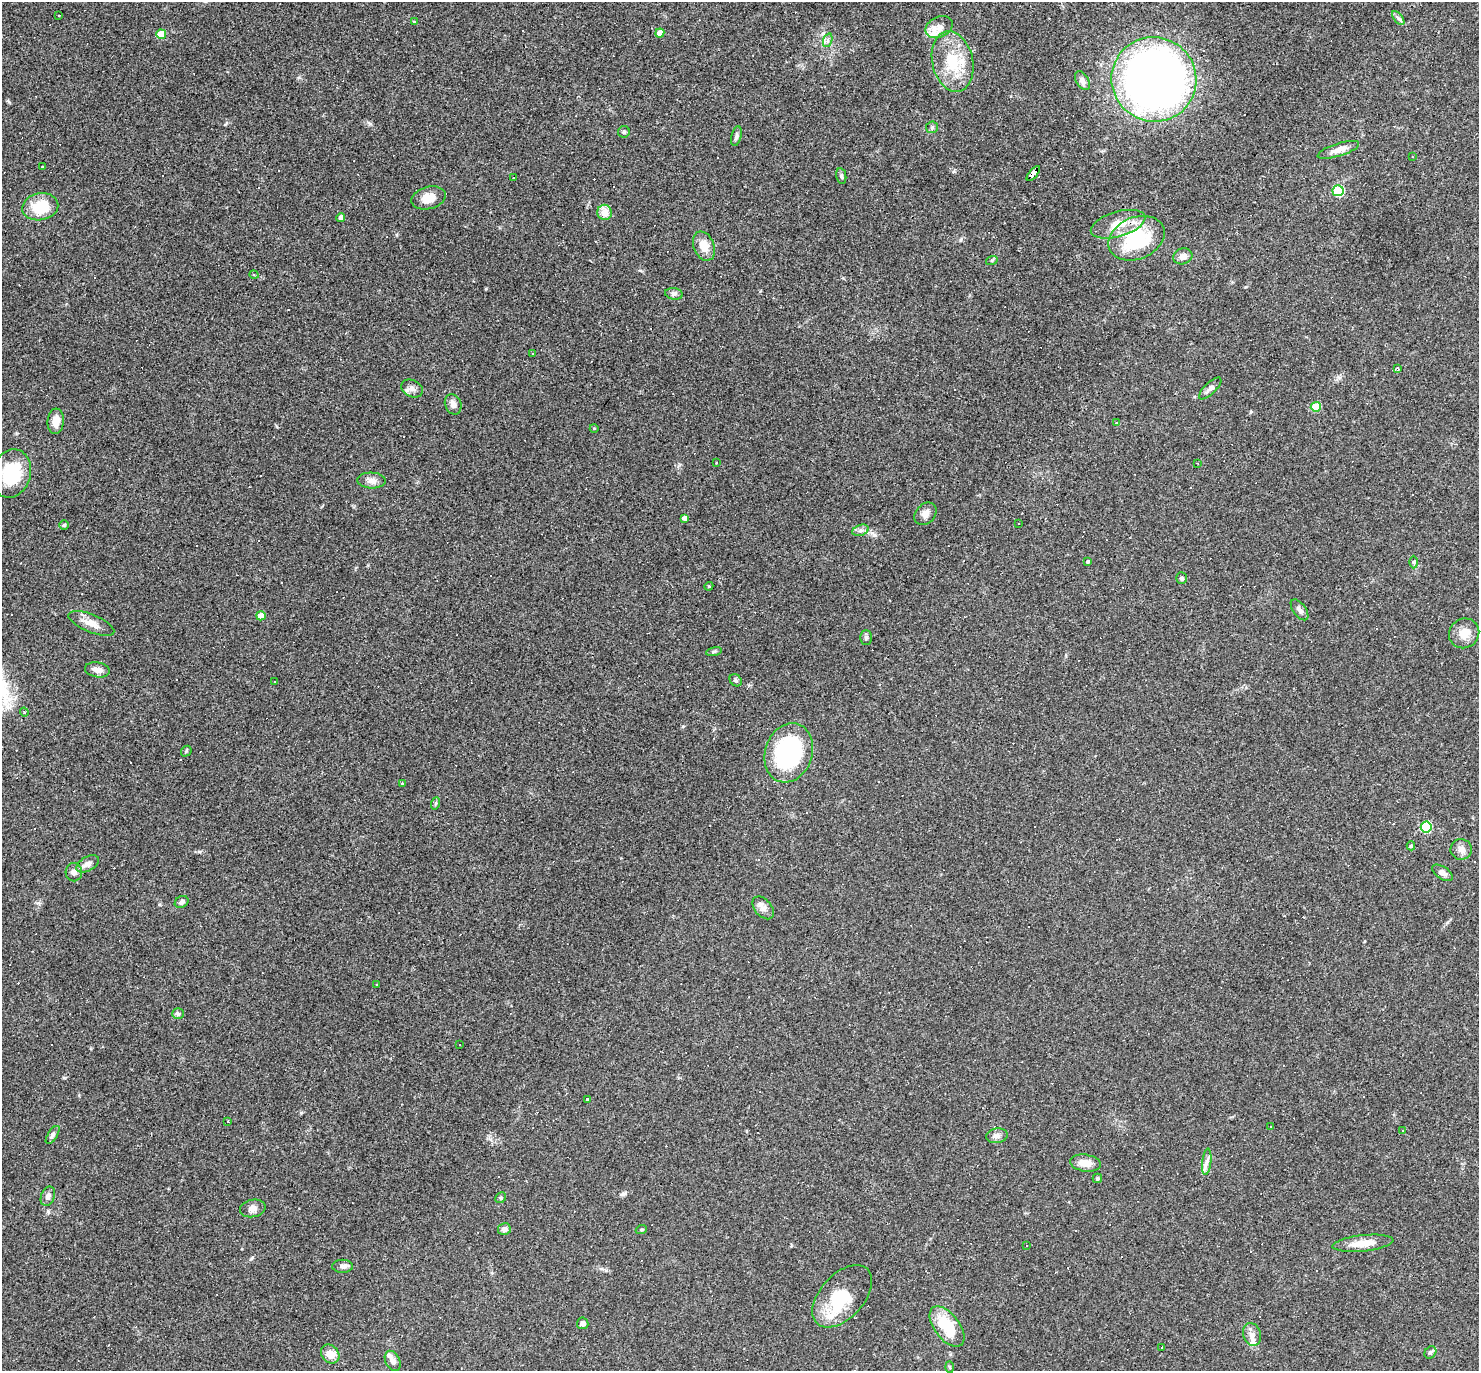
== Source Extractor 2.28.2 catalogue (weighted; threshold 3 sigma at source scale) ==
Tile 10 of 4 x 4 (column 2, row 3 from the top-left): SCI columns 1478-2954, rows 1518-2886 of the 5908 x 5913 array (HDU 1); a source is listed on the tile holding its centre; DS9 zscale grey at full resolution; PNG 1481 x 1373 px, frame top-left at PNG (2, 2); each listed source drawn as its Kron ellipse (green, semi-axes under 4 px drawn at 4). Shown black and unused: <1% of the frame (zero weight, under 3 of 4 exposures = <1% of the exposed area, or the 3 px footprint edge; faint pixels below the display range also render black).
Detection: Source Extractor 2.28.2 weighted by HDU 2 'WHT'; one run over the whole footprint, this tile lists its part. Background 0.0489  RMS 0.0047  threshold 0.0211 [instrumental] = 3 sigma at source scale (4.5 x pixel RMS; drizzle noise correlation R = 1.50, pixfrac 1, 0.05/0.05 arcsec/px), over >= 5 px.
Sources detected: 175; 1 inside a brighter object's white glare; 68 cosmic-ray / hot-pixel residue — neither listed nor drawn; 2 inside a brighter listed object's ellipse — not listed separately; the other 104 listed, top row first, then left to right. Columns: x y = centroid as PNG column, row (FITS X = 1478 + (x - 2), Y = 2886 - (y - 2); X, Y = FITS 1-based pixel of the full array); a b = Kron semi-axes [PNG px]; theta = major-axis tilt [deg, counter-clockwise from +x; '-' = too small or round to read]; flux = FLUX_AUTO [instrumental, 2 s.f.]
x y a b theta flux
59 15 3 2 - 0.31
1398 18 8 4 -52 1.2
415 22 4 3 - 0.93
939 27 14 10 26 4.5
660 33 4 4 - 4.2
161 34 5 5 - 11
828 40 7 4 71 1.2
953 61 31 20 -77 19
1154 79 42 42 - 500
1082 81 10 6 -60 1.8
932 127 6 5 - 0.8
624 132 6 5 - 0.76
736 136 10 5 76 1.2
1338 150 22 6 17 4
1412 157 3 2 - 0.46
43 166 3 3 - 2
1033 173 9 4 49 190
841 176 8 5 -79 0.95
513 178 3 2 - 0.45
1338 191 5 5 - 31
429 198 17 11 15 5.6
40 207 18 13 11 15
605 212 8 7 - 5.5
341 217 4 4 - 1.8
1118 224 28 12 16 9.8
1137 238 29 21 22 35
704 246 15 10 -68 6.3
1183 256 9 8 - 2.7
992 260 6 4 17 0.54
254 275 5 3 - 0.45
674 294 9 5 -9 1.4
533 353 3 2 - 0.52
1398 368 4 3 - 0.61
412 388 11 8 -27 2.3
1210 388 14 5 44 2.2
453 404 10 8 -67 2.8
1316 407 5 5 - 15
56 421 13 8 86 4.3
1116 423 3 3 - 0.91
594 428 4 3 - 0.34
716 463 2 2 - 0.37
1197 463 3 2 - 0.52
11 474 24 19 73 23
371 480 14 8 -2 2.7
925 514 13 9 47 2.6
684 518 4 4 - 1.7
1018 524 3 2 - 0.38
64 525 5 5 - 0.65
860 530 8 5 19 1.4
1088 562 4 3 - 0.68
1413 562 6 4 90 0.68
1181 578 6 5 - 1.1
709 586 4 3 - 0.49
1299 610 12 6 -54 2
261 616 5 4 - 5.5
91 623 24 9 -22 5
1464 633 15 14 - 5.8
866 638 7 5 89 1.1
714 652 8 4 11 0.86
97 670 13 7 -9 2.8
736 680 7 5 -44 0.89
274 681 3 2 - 0.57
24 712 4 4 - 0.58
186 751 6 4 48 0.61
789 753 30 23 71 58
403 784 3 3 - 6.4
436 803 6 4 71 0.61
1426 827 5 5 - 34
1411 846 4 4 - 0.75
1461 849 10 10 - 2.7
88 864 12 7 29 2.7
74 872 9 8 - 2
1442 873 11 6 -33 2.1
182 902 7 5 32 1.3
763 908 13 8 -50 2.6
377 985 4 2 - 0.3
178 1014 6 5 - 0.88
460 1045 2 2 - 0.3
587 1099 3 3 - 0.99
228 1121 3 3 - 0.8
1271 1126 3 3 - 0.98
1403 1130 3 3 - 0.41
53 1135 10 4 57 1.2
997 1136 11 7 10 2
1207 1162 13 4 83 2
1085 1163 15 8 -8 4.7
1097 1178 5 4 - 0.74
48 1196 10 6 67 2.2
501 1198 6 5 - 0.75
253 1208 13 8 12 2.6
504 1229 6 6 - 2.4
641 1230 5 3 - 0.49
1363 1243 30 8 6 7.2
1026 1245 3 3 - 0.63
343 1266 10 6 0 1.8
842 1296 37 22 48 22
583 1323 6 5 - 2.2
947 1327 23 12 -53 17
1252 1334 12 8 -73 3
1161 1347 3 2 - 0.54
1430 1352 6 5 - 1
330 1354 10 8 -48 4.1
393 1361 11 7 -62 2.4
949 1367 6 4 -88 0.56
Overlapping masked pixels (flux is a lower limit): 2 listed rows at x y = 1033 173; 1137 238
Unlisted compact peaks at least as high as the median listed source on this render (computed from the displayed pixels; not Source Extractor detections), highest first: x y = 370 124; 48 1211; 64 1078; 874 535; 623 1194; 1245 287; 961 239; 954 171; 38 903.